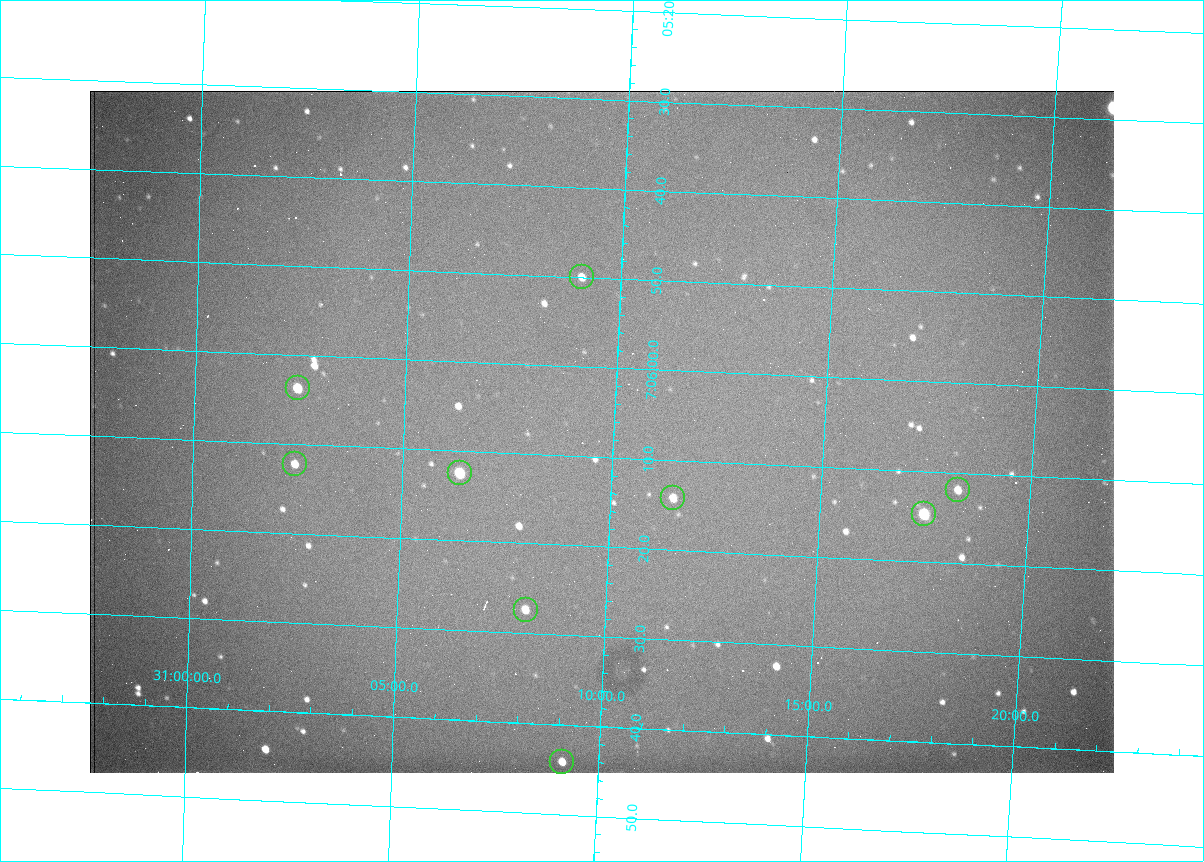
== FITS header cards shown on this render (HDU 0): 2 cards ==
NAXIS1  =                 1024 /fastest changing axis
NAXIS2  =                  682 /next to fastest changing axis

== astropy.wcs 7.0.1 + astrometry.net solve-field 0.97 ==
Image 1024 x 682 px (HDU 0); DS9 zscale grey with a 90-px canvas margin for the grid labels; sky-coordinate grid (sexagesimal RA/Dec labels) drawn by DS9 from the SOLVED WCS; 9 Tycho-2 reference stars matched to detected sources circled (green)
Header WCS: RA---TAN/DEC--TAN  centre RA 07:06:07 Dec +31:10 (106.53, +31.16 deg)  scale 1.44 arcsec/px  FOV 24.5' x 16.3'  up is -93 deg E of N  parity flipped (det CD > 0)
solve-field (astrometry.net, Tycho-2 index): VERIFIED the header's WCS against the Tycho-2 star catalogue (9 matches, 0 conflicts) and refined it, rather than solving blind
Solved WCS: RA---TAN-SIP/DEC--TAN-SIP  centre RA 07:06:07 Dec +31:10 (106.53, +31.16 deg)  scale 1.43 arcsec/px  FOV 24.4' x 16.3'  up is -93 deg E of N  parity flipped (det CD > 0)
The solver's refit moves the header's centre by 0.46 arcsec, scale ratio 0.9954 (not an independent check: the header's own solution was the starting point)
Tycho-2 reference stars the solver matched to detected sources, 9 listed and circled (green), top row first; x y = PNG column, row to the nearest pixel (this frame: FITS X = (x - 90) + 1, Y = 682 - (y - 91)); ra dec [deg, ICRS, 3 dp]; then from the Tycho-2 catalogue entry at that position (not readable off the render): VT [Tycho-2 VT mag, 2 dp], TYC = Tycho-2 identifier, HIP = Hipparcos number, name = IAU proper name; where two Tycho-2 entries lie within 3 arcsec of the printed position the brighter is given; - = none
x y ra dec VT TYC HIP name
582 277 106.458 +31.151 12.35 2438-728-1 - -
298 388 106.516 +31.041 10.39 2438-398-1 - -
295 464 106.551 +31.041 11.84 2438-663-1 - -
460 473 106.552 +31.106 9.20 2438-180-1 - -
958 490 106.550 +31.305 11.61 2438-184-1 - -
673 498 106.559 +31.192 11.79 2438-1039-1 - -
924 514 106.562 +31.292 10.01 2438-106-1 - -
526 610 106.614 +31.135 11.36 2438-550-1 - -
562 762 106.684 +31.152 11.76 2438-931-1 - -